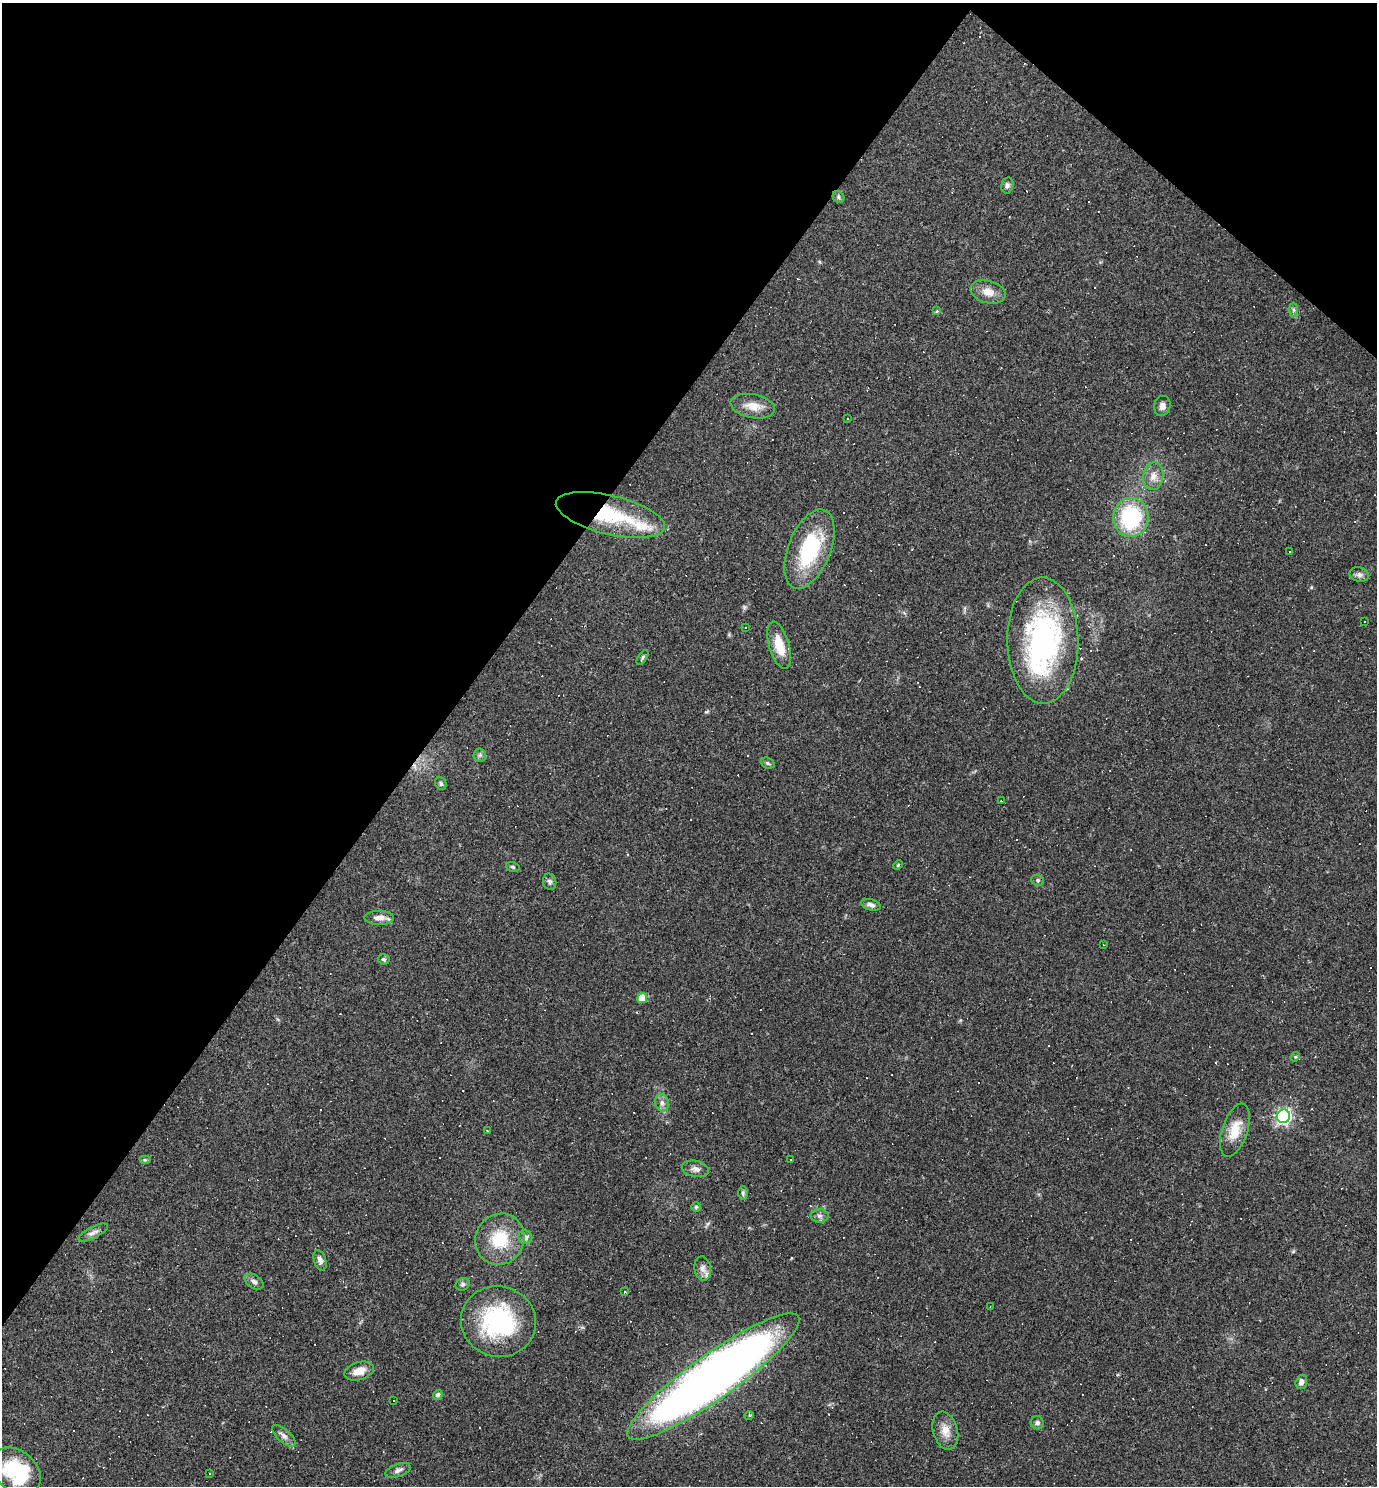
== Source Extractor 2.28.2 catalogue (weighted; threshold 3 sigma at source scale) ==
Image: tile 2 of 4 x 4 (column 2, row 1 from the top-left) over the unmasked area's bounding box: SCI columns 1666-3040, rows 4454-5937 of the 5940 x 5937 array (HDU 1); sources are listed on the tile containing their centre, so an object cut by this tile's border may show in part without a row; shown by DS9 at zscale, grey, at full resolution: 1 PNG px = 1 image px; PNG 1379 x 1488 px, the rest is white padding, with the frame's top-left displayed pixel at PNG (2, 3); every listed detection drawn as its Kron ellipse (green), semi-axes under 4 PNG px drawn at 4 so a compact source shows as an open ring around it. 35% of this frame is shown black and not used: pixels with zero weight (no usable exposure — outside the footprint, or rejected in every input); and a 3 px margin inside the footprint's outer edge (the drizzle kernel's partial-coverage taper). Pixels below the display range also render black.
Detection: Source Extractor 2.28.2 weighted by HDU 2 'WHT'; one run over the whole footprint, this tile lists its part. Background 0.0582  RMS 0.0083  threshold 0.0375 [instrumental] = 3 sigma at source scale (4.5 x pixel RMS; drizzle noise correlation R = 1.50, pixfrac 1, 0.05/0.05 arcsec/px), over >= 5 px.
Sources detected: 117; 49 cosmic-ray / hot-pixel residue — neither listed nor drawn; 3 inside a brighter listed object's ellipse — not listed separately; the other 65 listed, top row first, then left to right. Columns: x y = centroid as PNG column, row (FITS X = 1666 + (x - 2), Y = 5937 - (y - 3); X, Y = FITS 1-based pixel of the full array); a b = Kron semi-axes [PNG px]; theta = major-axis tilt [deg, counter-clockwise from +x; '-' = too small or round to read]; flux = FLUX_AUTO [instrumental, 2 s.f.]
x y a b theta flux
1007 185 8 6 78 2.3
838 197 6 5 - 1.6
988 292 18 11 -15 9.6
1294 310 7 4 90 1.6
937 311 3 3 - 4.9
753 406 22 12 -11 11
1162 406 10 8 75 4
847 418 2 2 - 0.66
1153 476 14 10 81 7.1
610 515 56 19 -13 69
1131 517 20 17 90 69
809 549 42 21 68 65
1290 552 2 2 - 0.46
1359 575 10 7 -12 2.9
1365 622 3 2 - 0.9
746 627 3 3 - 2.5
1043 641 63 35 -89 160
779 645 24 10 -73 19
642 657 8 4 57 1.4
480 755 6 6 - 1.9
768 763 7 5 -22 1.4
441 784 7 5 -61 1.8
1001 801 2 2 - 0.51
898 865 5 3 - 0.82
513 867 7 5 -17 1.4
1038 880 6 5 - 1.6
550 882 8 6 -77 2.5
871 905 10 5 -15 3.3
379 918 14 7 1 6.6
1103 945 3 2 - 0.55
384 959 6 5 - 1.4
642 998 5 5 - 20
1295 1057 5 4 - 0.97
662 1103 9 6 -76 3.5
1283 1116 7 6 - 210
1235 1130 28 12 72 17
487 1131 3 2 - 1
790 1159 3 3 - 1.1
145 1160 6 4 0 1.1
695 1169 14 8 -12 4.3
743 1193 7 4 90 1.5
696 1207 5 5 - 1.1
819 1216 9 6 -1 2.9
93 1232 16 5 27 3.9
525 1237 7 6 - 3.4
500 1239 26 24 61 34
320 1260 10 6 -72 3.6
703 1269 12 8 -82 4.6
254 1282 10 6 -33 3.3
463 1284 7 6 - 1.8
625 1292 3 2 - 0.91
990 1307 3 2 - 0.56
498 1321 38 35 -14 92
359 1371 15 8 17 9.4
713 1377 104 22 35 860
1301 1382 7 5 73 3.5
438 1395 5 4 - 2.4
393 1400 3 3 - 7.3
749 1416 4 3 - 0.84
1037 1423 7 6 - 2.3
945 1431 19 12 -74 9.7
284 1436 14 6 -41 4.2
398 1470 13 6 19 3.3
16 1471 28 20 -40 62
210 1473 3 3 - 0.66
Overlapping masked pixels (flux is a lower limit): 1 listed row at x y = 610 515
Isophote crosses this tile's border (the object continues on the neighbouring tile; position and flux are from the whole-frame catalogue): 1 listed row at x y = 16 1471